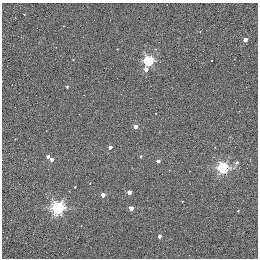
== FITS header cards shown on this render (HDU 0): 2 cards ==
NAXIS1  =                  256 / STANDARD FITS FORMAT
NAXIS2  =                  256 / STANDARD FITS FORMAT

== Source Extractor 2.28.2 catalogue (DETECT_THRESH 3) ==
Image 256 x 256 px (HDU 0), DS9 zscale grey, 1 PNG px = 1 image px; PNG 260 x 260 px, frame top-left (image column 1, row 256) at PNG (2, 3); no overlay
Background 0.448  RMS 4.9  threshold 14.6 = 3 sigma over >= 5 px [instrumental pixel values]
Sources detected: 22; all 22 listed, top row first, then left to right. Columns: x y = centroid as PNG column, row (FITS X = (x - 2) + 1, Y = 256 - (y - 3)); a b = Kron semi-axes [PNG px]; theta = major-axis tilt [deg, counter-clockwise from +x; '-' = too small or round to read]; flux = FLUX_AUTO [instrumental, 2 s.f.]
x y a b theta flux
24 14 3 2 - 190
245 40 3 3 - 2000
148 60 5 5 - 30000
212 61 3 2 - 1000
146 69 5 4 - 1600
67 87 3 3 - 410
135 127 4 3 - 2900
110 147 4 3 - 1200
140 156 3 3 - 380
48 157 4 3 - 980
51 160 3 3 - 1300
158 161 3 3 - 900
236 162 6 5 - 630
223 168 5 5 - 38000
90 183 3 2 - 970
75 187 2 2 - 260
129 192 4 3 - 2500
103 195 4 3 - 2500
58 208 6 5 - 61000
131 208 4 3 - 2500
238 211 3 2 - 260
159 236 3 3 - 1200

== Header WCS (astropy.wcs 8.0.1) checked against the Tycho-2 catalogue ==
Header WCS as astropy/WCSLIB reads it (applying the file's SIP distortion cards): RA---TAN-SIP/DEC--TAN-SIP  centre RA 20:00:38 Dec +22:42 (300.16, +22.70 deg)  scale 1.22 arcsec/px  FOV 5.2' x 5.2'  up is +79 deg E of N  parity normal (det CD < 0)
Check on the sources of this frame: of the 22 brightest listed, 3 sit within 1.5 arcsec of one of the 5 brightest Tycho-2 stars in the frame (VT <= 11.35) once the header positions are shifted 0.44 arcsec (0.38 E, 0.23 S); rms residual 0.43 arcsec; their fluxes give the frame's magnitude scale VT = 19.66 - 2.5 log10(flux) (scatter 0.09 mag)
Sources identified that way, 3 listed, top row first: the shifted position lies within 1.5 arcsec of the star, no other Tycho-2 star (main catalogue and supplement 1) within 3.0 arcsec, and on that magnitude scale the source's flux lands within +1.5 / -3 mag of the star's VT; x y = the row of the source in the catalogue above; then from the Tycho-2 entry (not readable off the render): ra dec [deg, ICRS J2000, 3 dp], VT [Tycho-2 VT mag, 2 dp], TYC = Tycho-2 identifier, HIP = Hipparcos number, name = IAU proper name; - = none
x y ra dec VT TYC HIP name
135 127 300.159 +22.702 11.00 2141-1346-1 - -
75 187 300.142 +22.678 11.35 2141-1182-1 - -
103 195 300.137 +22.687 11.25 2141-1124-1 - -